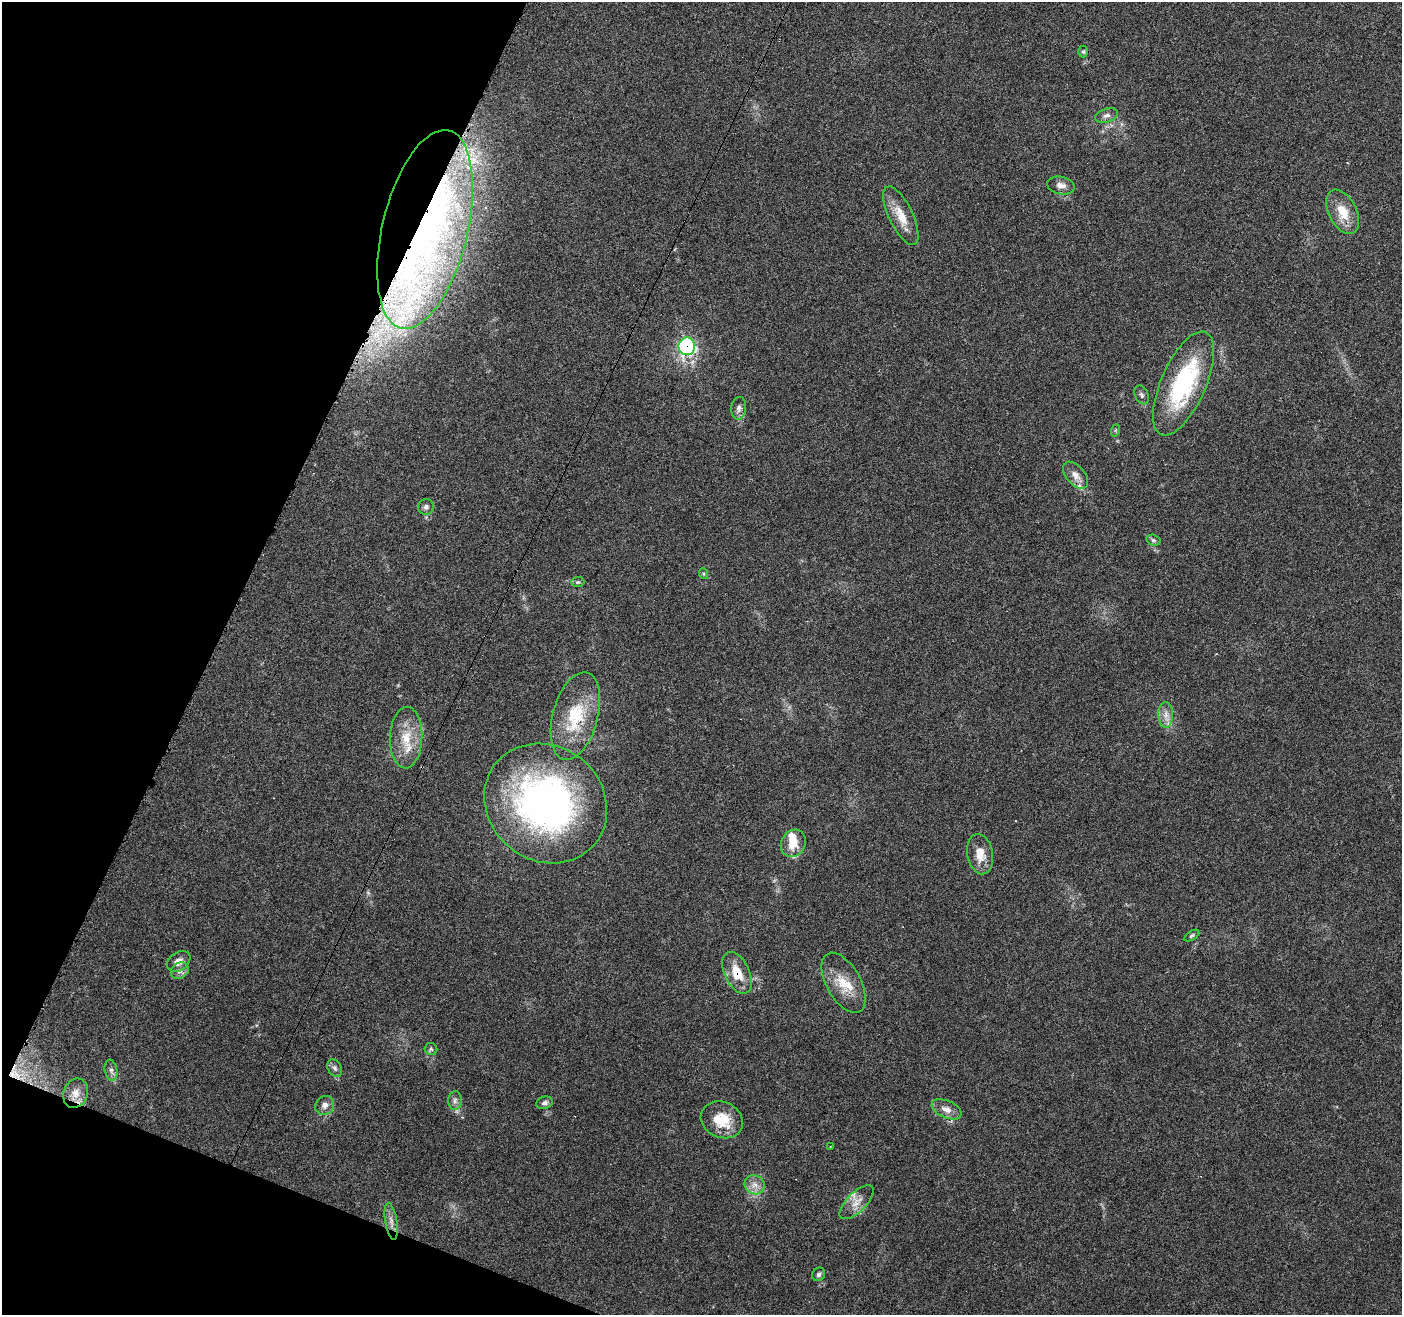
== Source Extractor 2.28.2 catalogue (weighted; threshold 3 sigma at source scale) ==
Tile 9 of 4 x 4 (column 1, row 3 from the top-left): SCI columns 1-1400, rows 1527-2839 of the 5607 x 5733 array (HDU 1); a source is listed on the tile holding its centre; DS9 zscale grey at full resolution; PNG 1404 x 1317 px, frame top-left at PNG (2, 2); each listed source drawn as its Kron ellipse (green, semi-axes under 4 px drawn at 4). Shown black and unused: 20% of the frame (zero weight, under 4 of 7 exposures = <1% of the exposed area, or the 3 px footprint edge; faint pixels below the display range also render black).
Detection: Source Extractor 2.28.2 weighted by HDU 2 'WHT'; one run over the whole footprint, this tile lists its part. Background 0.0591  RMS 0.0033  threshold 0.0133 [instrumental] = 3 sigma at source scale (4.09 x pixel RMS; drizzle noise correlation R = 1.36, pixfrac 0.8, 0.0396/0.0396 arcsec/px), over >= 5 px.
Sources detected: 52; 2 inside a brighter object's white glare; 2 cosmic-ray / hot-pixel residue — neither listed nor drawn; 7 inside a brighter listed object's ellipse — not listed separately; the other 41 listed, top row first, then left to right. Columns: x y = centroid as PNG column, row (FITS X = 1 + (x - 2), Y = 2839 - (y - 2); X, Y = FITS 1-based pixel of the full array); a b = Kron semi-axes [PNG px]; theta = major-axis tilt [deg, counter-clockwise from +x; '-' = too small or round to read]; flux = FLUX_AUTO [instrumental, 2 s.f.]
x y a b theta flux
1083 52 6 4 -89 0.48
1107 115 12 6 17 1.4
1061 185 14 8 -11 2.2
1343 212 24 14 -63 6.5
901 216 32 12 -64 6.2
425 229 102 42 76 100
687 346 9 8 - 46
1184 383 56 22 66 38
1142 395 10 6 -64 0.85
739 408 11 7 84 1.3
1116 430 6 4 71 0.38
1075 475 16 9 -50 2.4
426 507 8 7 - 1.1
1153 540 7 5 -16 0.58
704 574 5 3 - 0.35
578 582 6 5 - 0.55
1166 715 13 7 -89 2.1
575 716 45 22 75 17
406 738 31 16 88 8.7
546 803 64 57 -39 110
793 843 14 12 63 5.1
980 854 20 12 -80 4.7
1192 935 8 4 34 0.53
179 961 13 9 35 2.2
180 971 9 7 34 1.4
737 973 22 12 -64 6.8
844 983 33 17 -61 8.1
431 1049 6 6 - 0.59
335 1068 9 6 -61 1
111 1070 11 6 -80 1.2
76 1093 15 12 70 3.1
455 1101 9 7 89 1.1
545 1103 8 6 18 0.88
325 1105 10 9 - 1.6
947 1109 16 8 -24 2.5
722 1120 22 17 -25 8.2
830 1147 3 2 - 0.19
754 1185 10 9 - 2.2
857 1202 22 9 45 3.3
391 1221 19 6 -81 1.9
819 1274 7 6 - 0.76
Overlapping masked pixels (flux is a lower limit): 4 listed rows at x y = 425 229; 687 346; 546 803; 737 973